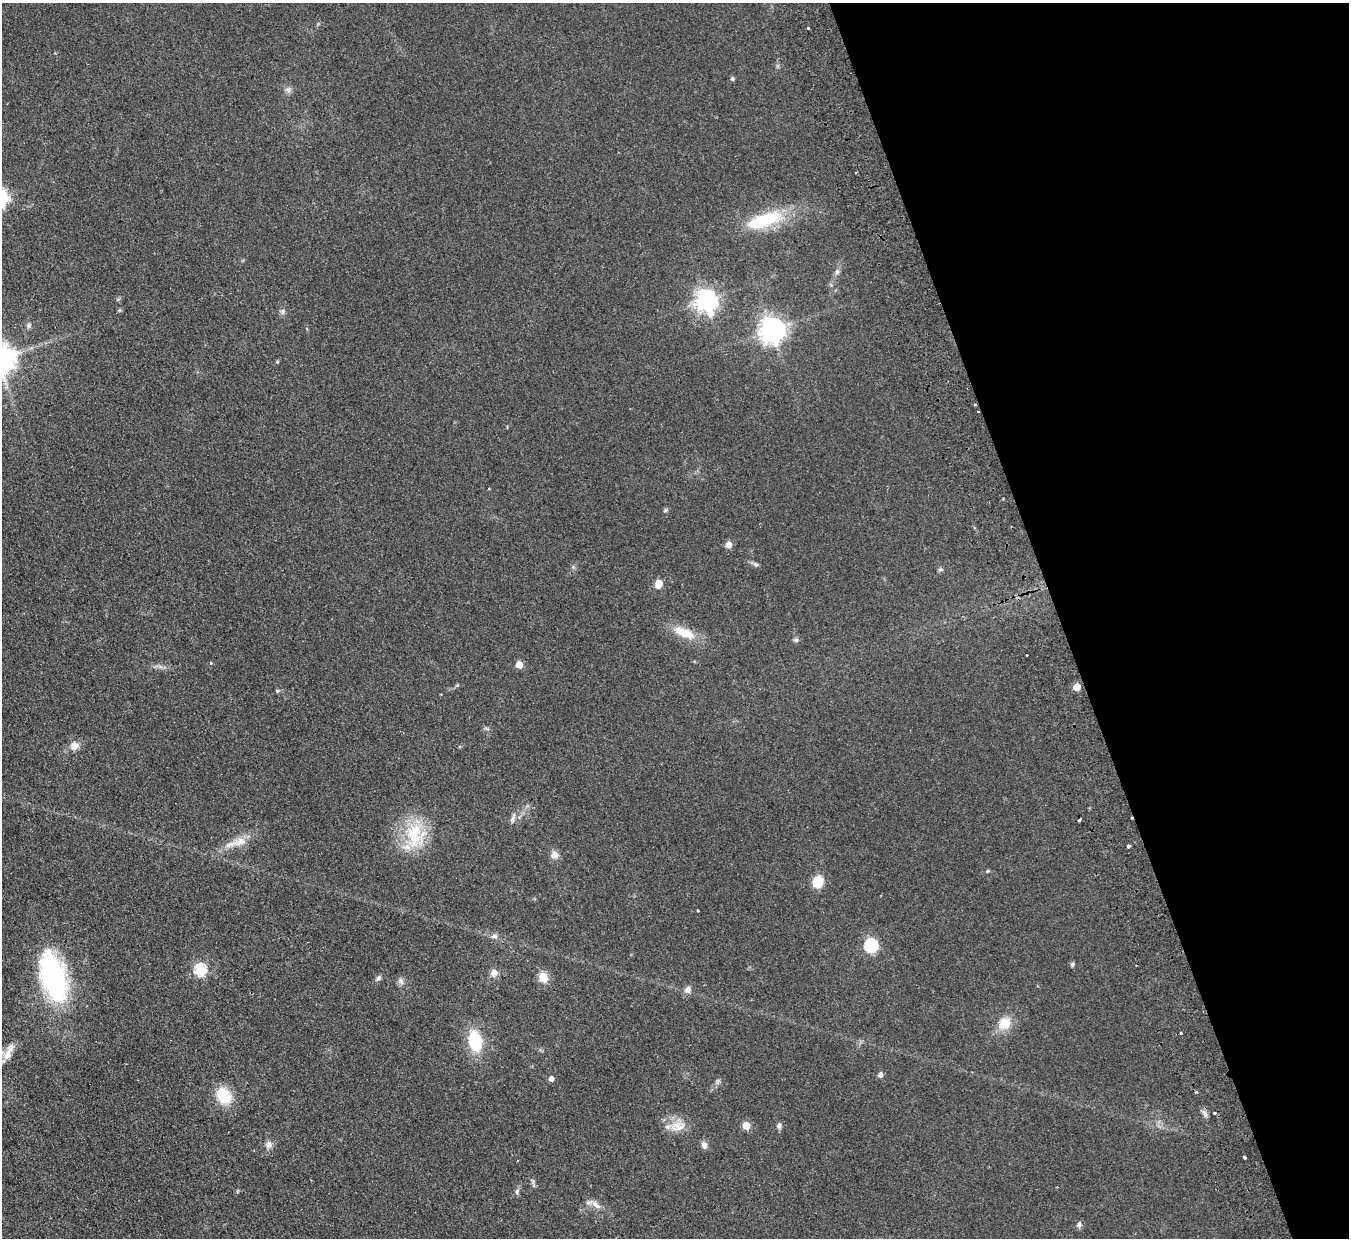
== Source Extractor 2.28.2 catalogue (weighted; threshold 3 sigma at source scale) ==
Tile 12 of 4 x 4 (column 4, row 3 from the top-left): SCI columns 4096-5442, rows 1535-2770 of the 5497 x 5414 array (HDU 1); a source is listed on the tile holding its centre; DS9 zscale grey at full resolution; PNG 1351 x 1240 px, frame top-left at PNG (2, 3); no overlay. Shown black and unused: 21% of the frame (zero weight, under 2 of 3 exposures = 3% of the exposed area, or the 3 px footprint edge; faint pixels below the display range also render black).
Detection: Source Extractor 2.28.2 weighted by HDU 2 'WHT'; one run over the whole footprint, this tile lists its part. Background 0.0736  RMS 0.0095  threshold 0.0427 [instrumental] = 3 sigma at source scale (4.5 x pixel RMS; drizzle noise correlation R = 1.50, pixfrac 1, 0.05/0.05 arcsec/px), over >= 5 px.
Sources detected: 69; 4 cosmic-ray / hot-pixel residue — not listed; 1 inside a brighter listed object's ellipse — not listed separately; the other 64 listed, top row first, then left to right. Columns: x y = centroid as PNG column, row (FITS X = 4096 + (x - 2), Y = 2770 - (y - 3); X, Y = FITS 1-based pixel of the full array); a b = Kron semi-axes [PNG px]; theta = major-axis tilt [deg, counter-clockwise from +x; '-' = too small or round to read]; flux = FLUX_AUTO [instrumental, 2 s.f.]
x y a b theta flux
808 28 3 3 - 1.8
732 79 6 5 - 1.4
288 90 8 6 -89 3.1
856 172 3 2 - 0.82
764 220 50 16 20 51
837 272 6 6 - 2.1
706 301 8 7 - 650
282 311 9 4 82 2.2
29 326 7 6 - 2
772 330 8 8 - 890
277 362 5 4 - 1.1
975 404 3 3 - 1.2
489 489 3 2 - 0.85
666 510 6 5 - 1.4
729 545 5 5 - 11
756 564 8 5 -27 2.2
940 569 7 5 8 1.6
658 584 6 5 - 19
684 632 32 11 -21 20
796 640 7 6 - 2
211 663 5 4 - 1
519 665 5 5 - 15
1077 687 5 5 - 16
277 691 6 5 - 1.5
74 746 11 10 - 7.1
513 818 15 6 75 3.8
1079 819 3 3 - 4.1
415 836 37 29 -86 49
240 842 20 11 16 13
1128 846 3 3 - 3.3
555 855 9 9 - 5.6
988 871 5 4 - 1.1
818 882 11 10 - 19
697 911 3 3 - 3
495 936 8 5 -24 2.7
871 946 6 6 - 140
1072 964 6 5 - 1.8
200 970 6 6 - 93
494 973 10 9 - 5.4
543 977 5 5 - 44
54 978 49 24 -75 170
378 978 8 6 46 2.9
401 981 10 7 -64 3.5
688 990 9 8 - 4.5
1004 1023 18 16 49 16
1181 1033 3 3 - 2.4
475 1041 19 12 -79 43
8 1052 25 8 65 11
880 1075 5 5 - 3.9
551 1079 4 4 - 5.4
224 1096 17 13 -57 31
1215 1113 3 3 - 3.2
1205 1114 7 4 -72 2.5
746 1125 5 5 - 20
779 1125 8 7 - 2.7
677 1126 22 14 9 14
269 1145 9 9 - 4.6
704 1145 11 7 -67 3.6
1244 1157 3 3 - 3.4
533 1182 7 4 73 1.6
237 1191 6 3 70 0.94
517 1192 9 5 90 2.4
596 1205 18 6 -39 5.9
1079 1224 9 6 76 2.4
Overlapping masked pixels (flux is a lower limit): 1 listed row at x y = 975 404